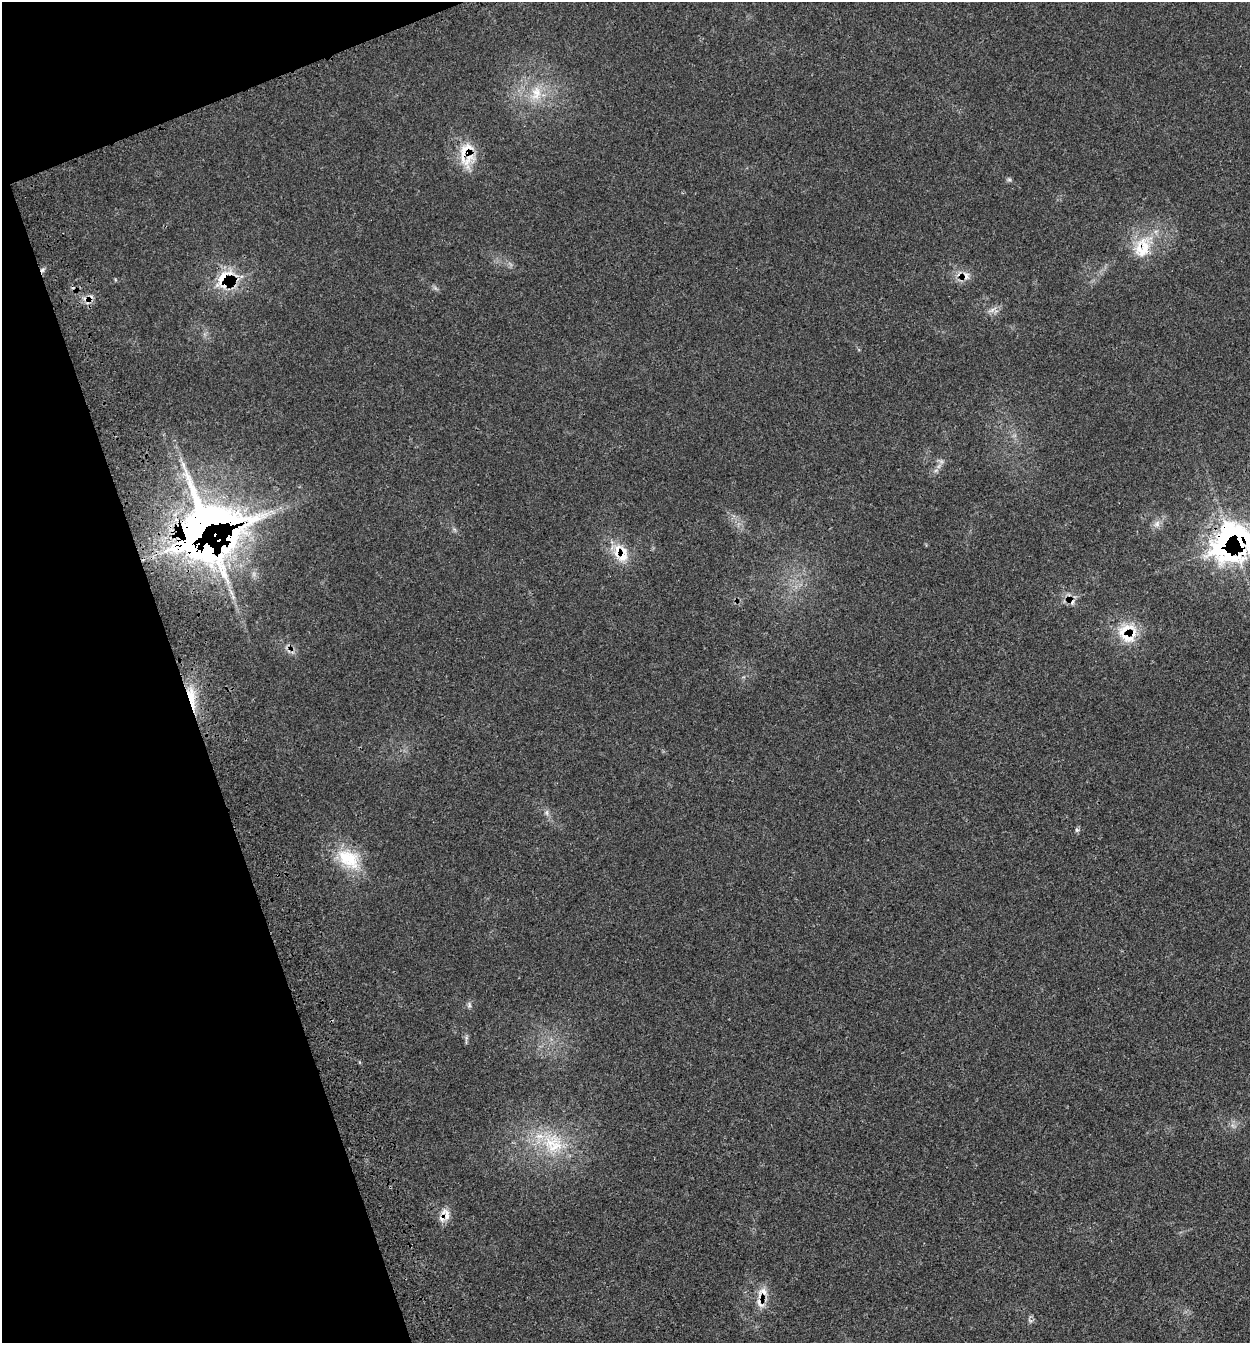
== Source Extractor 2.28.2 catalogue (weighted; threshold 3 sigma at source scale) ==
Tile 5 of 4 x 4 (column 1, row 2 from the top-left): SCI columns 241-1488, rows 2798-4138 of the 5595 x 5585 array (HDU 1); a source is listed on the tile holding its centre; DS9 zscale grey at full resolution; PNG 1252 x 1345 px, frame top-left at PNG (2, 2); no overlay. Shown black and unused: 17% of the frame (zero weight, under 3 of 4 exposures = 8% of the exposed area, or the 3 px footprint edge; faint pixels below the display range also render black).
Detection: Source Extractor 2.28.2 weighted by HDU 2 'WHT'; one run over the whole footprint, this tile lists its part. Background 0.0393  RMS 0.0038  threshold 0.017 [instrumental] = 3 sigma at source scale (4.5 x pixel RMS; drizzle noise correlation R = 1.50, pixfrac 1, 0.05/0.05 arcsec/px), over >= 5 px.
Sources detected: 30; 1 too faint to see at this stretch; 1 inside a brighter object's white glare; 3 cosmic-ray / hot-pixel residue — not listed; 6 inside a brighter listed object's ellipse — not listed separately; the other 19 listed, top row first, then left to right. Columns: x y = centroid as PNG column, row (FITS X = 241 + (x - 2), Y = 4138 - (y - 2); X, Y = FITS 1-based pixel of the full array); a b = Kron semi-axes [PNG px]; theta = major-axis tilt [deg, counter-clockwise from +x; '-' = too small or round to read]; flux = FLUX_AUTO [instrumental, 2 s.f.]
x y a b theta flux
536 93 23 13 78 8.2
464 151 55 11 -83 9.2
1142 248 33 23 73 14
966 276 12 7 -81 2.1
223 277 33 17 49 13
991 310 9 3 45 0.95
1157 524 10 7 47 2
202 526 70 44 46 250
1238 542 54 29 38 85
623 555 24 12 83 6.9
1127 635 26 19 76 12
191 697 35 9 -80 9.4
547 813 8 4 -90 0.97
1077 830 6 5 - 0.71
348 859 36 23 -39 16
469 1005 8 5 84 0.88
553 1144 31 29 -16 21
446 1214 18 11 -62 4.1
760 1303 18 10 -63 4.1
Overlapping masked pixels (flux is a lower limit): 10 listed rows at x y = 464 151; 1142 248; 223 277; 202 526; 1238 542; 623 555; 1127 635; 191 697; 446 1214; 760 1303
Isophote crosses this tile's border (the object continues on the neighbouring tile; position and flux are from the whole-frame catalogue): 1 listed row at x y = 1238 542
Unlisted compact peaks at least as high as the median listed source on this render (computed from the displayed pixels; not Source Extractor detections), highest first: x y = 1009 179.